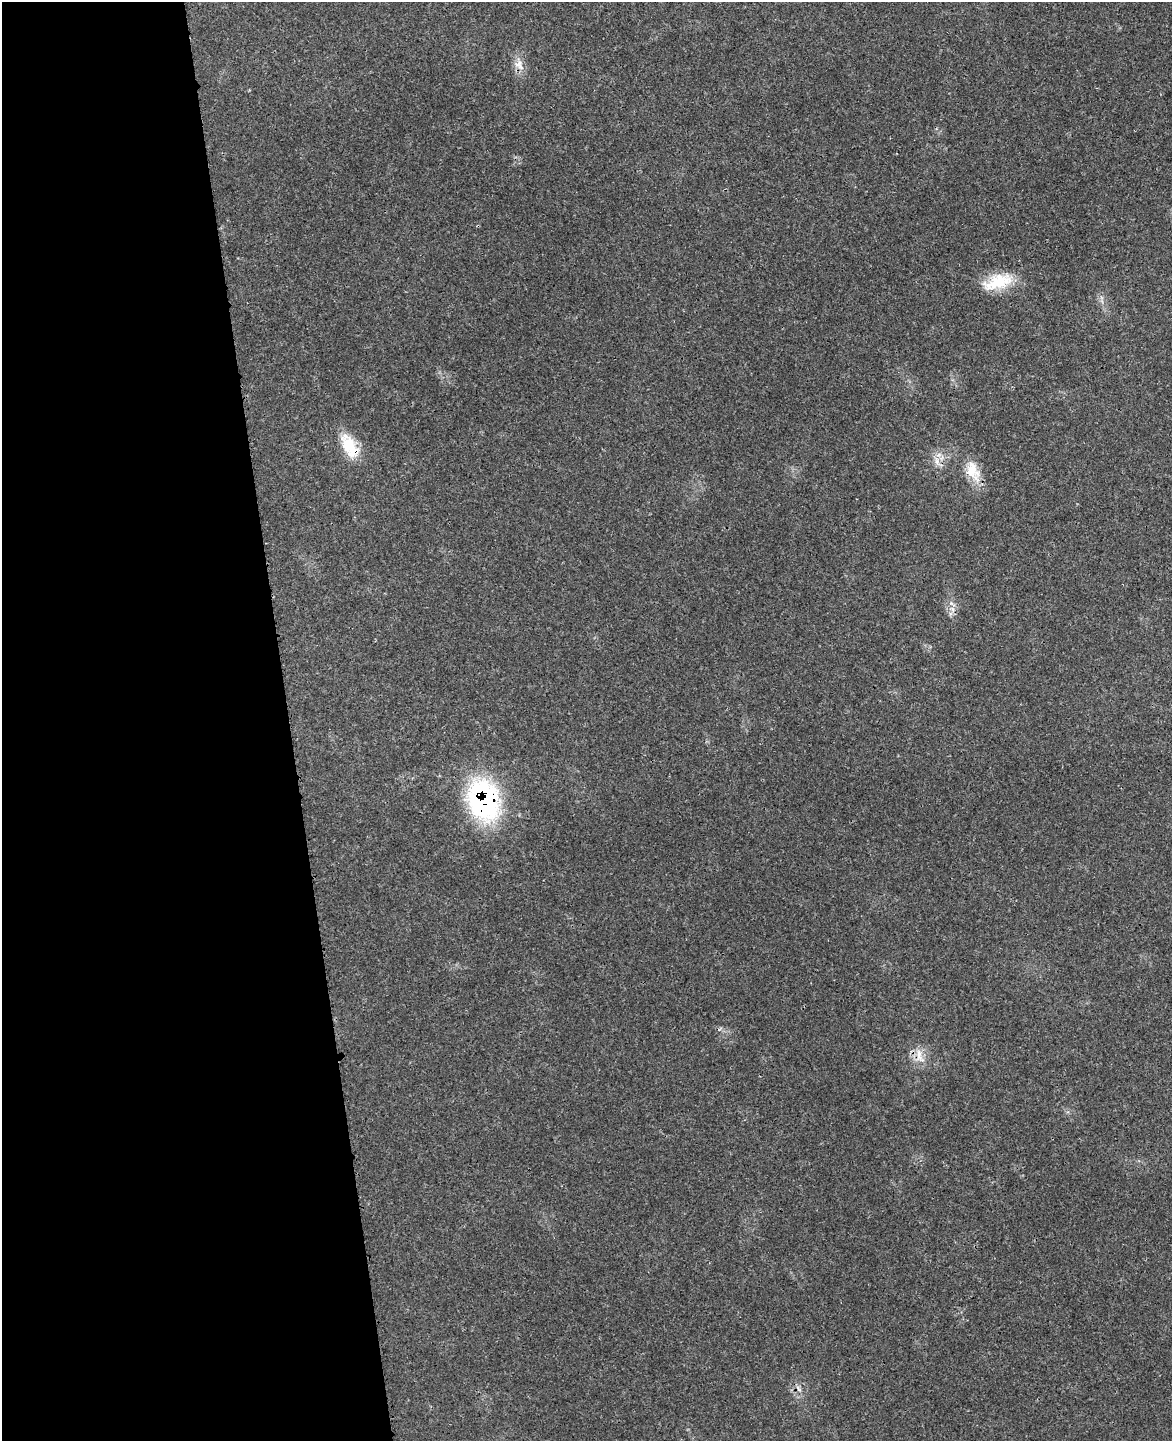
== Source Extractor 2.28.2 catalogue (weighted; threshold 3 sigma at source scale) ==
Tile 5 of 4 x 3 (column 1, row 2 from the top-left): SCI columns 64-1233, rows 1585-3023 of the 4776 x 4715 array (HDU 1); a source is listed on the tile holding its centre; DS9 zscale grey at full resolution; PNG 1174 x 1443 px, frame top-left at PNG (2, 2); no overlay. Shown black and unused: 25% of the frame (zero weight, under 3 of 4 exposures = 6% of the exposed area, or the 3 px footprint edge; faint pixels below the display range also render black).
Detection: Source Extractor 2.28.2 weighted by HDU 2 'WHT'; one run over the whole footprint, this tile lists its part. Background 0.0423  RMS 0.003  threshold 0.0133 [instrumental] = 3 sigma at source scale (4.5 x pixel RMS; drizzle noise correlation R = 1.50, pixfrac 1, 0.05/0.05 arcsec/px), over >= 5 px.
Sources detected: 8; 1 cosmic-ray / hot-pixel residue — not listed; the other 7 listed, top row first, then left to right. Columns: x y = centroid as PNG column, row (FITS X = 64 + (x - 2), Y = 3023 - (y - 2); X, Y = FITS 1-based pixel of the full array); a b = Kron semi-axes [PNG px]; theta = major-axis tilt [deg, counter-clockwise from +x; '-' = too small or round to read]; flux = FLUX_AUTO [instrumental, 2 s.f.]
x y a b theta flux
519 65 17 11 -53 3
998 282 42 17 18 11
349 446 34 16 -61 9.4
937 461 12 4 -85 1.5
972 470 25 16 -73 6.6
483 800 47 35 -74 49
919 1056 24 9 -77 3.5
Overlapping masked pixels (flux is a lower limit): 2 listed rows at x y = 349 446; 483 800